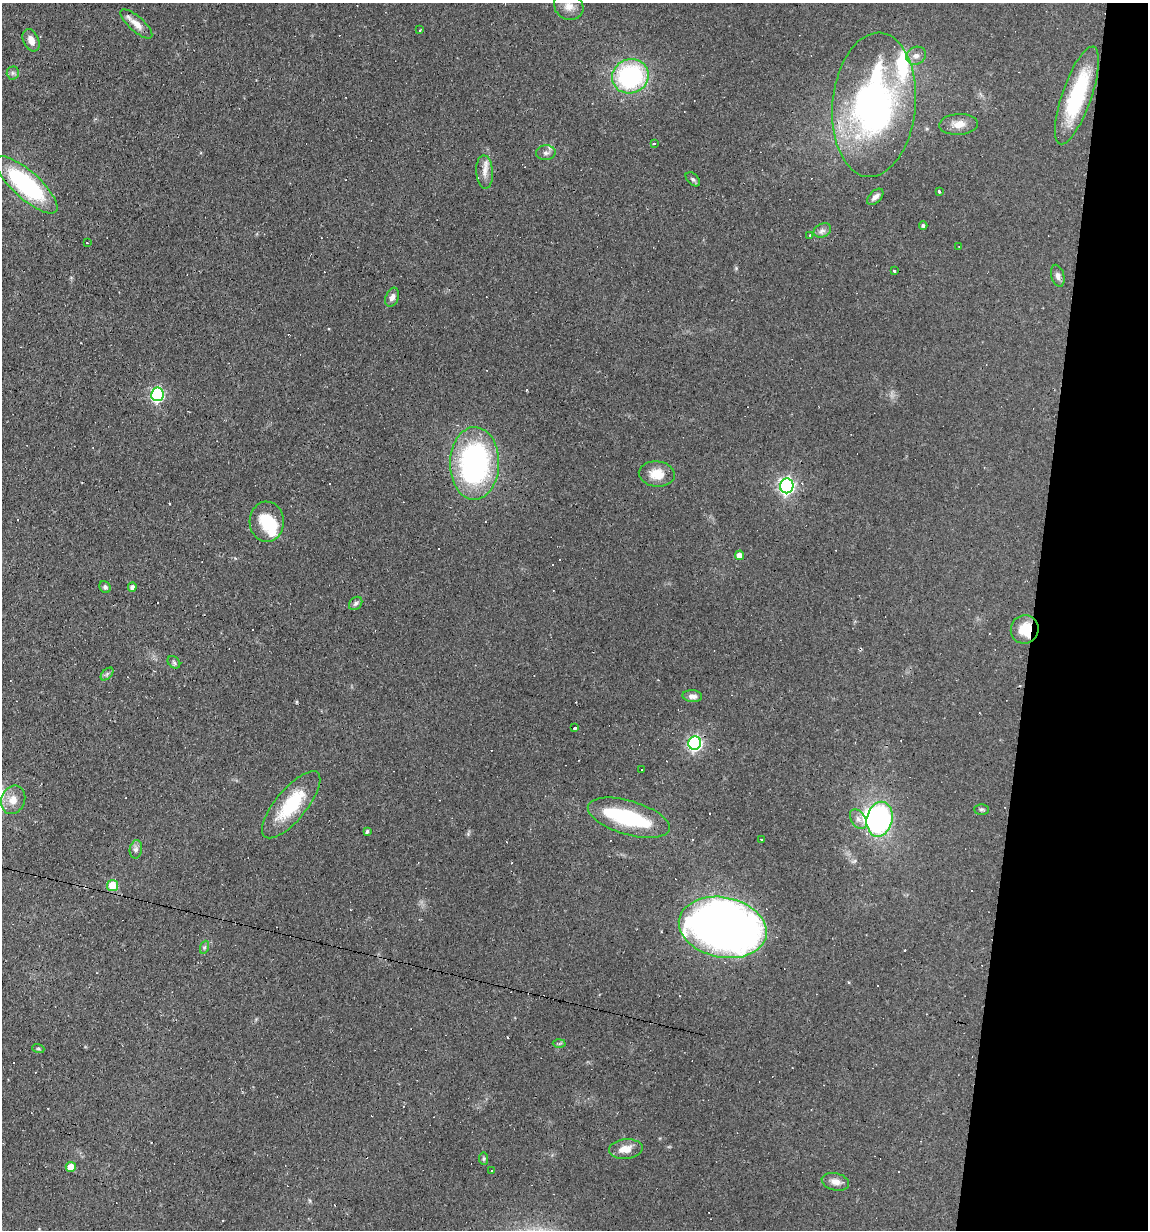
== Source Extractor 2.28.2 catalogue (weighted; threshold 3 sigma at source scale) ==
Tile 8 of 4 x 4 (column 4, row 2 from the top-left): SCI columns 3553-4698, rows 2455-3682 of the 4932 x 4909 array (HDU 1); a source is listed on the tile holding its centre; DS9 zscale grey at full resolution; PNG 1150 x 1232 px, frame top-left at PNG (2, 3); each listed source drawn as its Kron ellipse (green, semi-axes under 4 px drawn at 4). Shown black and unused: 10% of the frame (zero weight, under 2 of 3 exposures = <1% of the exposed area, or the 3 px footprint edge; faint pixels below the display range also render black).
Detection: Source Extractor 2.28.2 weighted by HDU 2 'WHT'; one run over the whole footprint, this tile lists its part. Background 0.0966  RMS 0.0058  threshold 0.0259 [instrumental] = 3 sigma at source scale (4.5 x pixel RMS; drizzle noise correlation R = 1.50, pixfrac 1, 0.05/0.05 arcsec/px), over >= 5 px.
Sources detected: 100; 3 inside a brighter object's white glare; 35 cosmic-ray / hot-pixel residue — neither listed nor drawn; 2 inside a brighter listed object's ellipse — not listed separately; the other 60 listed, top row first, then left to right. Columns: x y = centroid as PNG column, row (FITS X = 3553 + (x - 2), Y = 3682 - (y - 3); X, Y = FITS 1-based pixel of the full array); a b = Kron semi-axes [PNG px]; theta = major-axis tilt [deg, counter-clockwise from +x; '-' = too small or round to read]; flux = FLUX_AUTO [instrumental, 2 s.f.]
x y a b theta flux
569 6 15 13 -30 5.7
136 24 20 7 -42 5.9
420 30 3 3 - 0.68
31 40 12 7 -65 4.8
916 56 10 8 30 3.1
13 73 6 6 - 1.4
630 76 18 17 - 78
1077 95 51 14 71 52
874 105 72 41 85 180
959 124 19 10 3 6.6
654 144 3 3 - 1.2
546 153 10 7 4 2.3
485 172 17 8 -87 4.6
693 179 8 5 -44 1.3
26 185 40 13 -42 77
939 191 4 2 - 0.86
875 197 10 6 45 2.6
923 225 4 4 - 1.1
822 230 9 6 25 2.3
810 235 4 2 - 0.46
87 243 3 2 - 0.47
959 246 3 2 - 0.43
894 271 3 3 - 1.5
1058 276 11 6 -76 2.4
392 297 10 6 69 2.6
157 394 7 6 - 88
475 463 36 24 89 130
657 474 18 12 -6 9.7
787 486 7 6 - 170
267 522 20 17 -89 18
739 555 5 4 - 4.7
105 587 6 5 - 1.4
132 587 5 4 - 2.1
356 603 7 5 45 1.3
1025 629 14 13 - 14
174 662 7 5 -45 1.2
107 674 8 4 46 1.3
692 696 10 6 -5 2.8
574 728 3 3 - 8.4
695 743 7 6 - 120
641 770 2 2 - 0.41
13 800 14 12 67 7
291 805 41 15 50 31
981 809 7 5 0 1
629 818 42 17 -16 46
858 819 11 7 -57 2.9
880 819 17 13 76 110
367 831 4 3 - 0.94
762 840 3 2 - 0.53
136 849 9 6 80 2
112 885 5 5 - 12
723 927 44 30 -12 580
205 947 7 4 70 1
559 1043 6 4 2 0.95
38 1048 6 4 -19 0.75
626 1149 17 10 6 6.9
483 1159 6 4 -84 0.93
71 1167 5 5 - 9.4
491 1170 2 2 - 0.49
835 1182 14 8 -13 4.1
Overlapping masked pixels (flux is a lower limit): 1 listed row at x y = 1025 629
Isophote crosses this tile's border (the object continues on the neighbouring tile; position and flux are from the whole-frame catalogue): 1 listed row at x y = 569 6